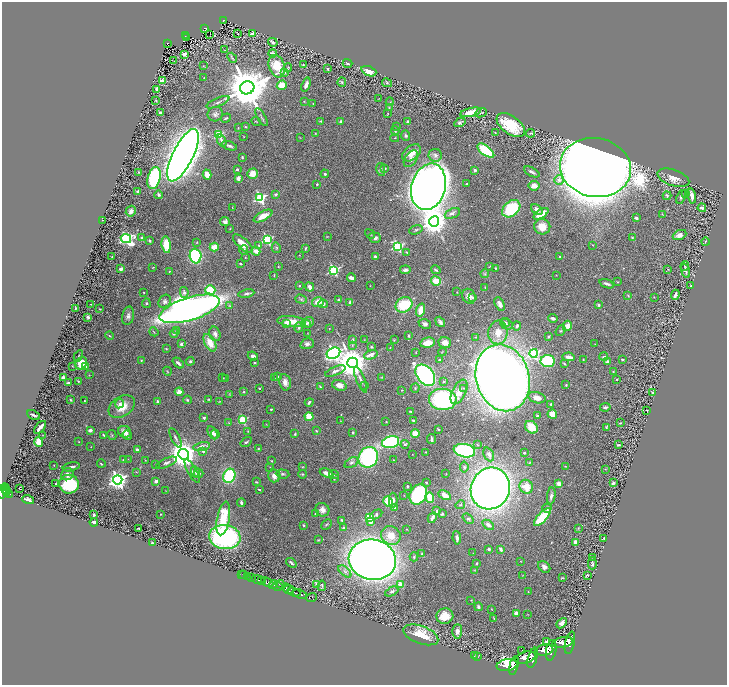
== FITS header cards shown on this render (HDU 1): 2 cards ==
NAXIS1  =                 1449
NAXIS2  =                 1365

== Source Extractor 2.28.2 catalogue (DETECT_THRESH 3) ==
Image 1449 x 1365 px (HDU 1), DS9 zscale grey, zoomed out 1/2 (1 PNG px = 2 x 2 image px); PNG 729 x 687 px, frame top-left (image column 1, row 1365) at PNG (2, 2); each listed source drawn as its Kron ellipse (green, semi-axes under 4 px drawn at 4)
Background 1.27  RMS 0.022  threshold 0.0675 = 3 sigma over >= 5 px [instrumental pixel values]
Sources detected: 534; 29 cannot appear on this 1/2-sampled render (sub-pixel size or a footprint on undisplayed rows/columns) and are neither listed nor drawn; of the other 505, the 500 brightest by FLUX_AUTO listed and drawn (5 fainter detections omitted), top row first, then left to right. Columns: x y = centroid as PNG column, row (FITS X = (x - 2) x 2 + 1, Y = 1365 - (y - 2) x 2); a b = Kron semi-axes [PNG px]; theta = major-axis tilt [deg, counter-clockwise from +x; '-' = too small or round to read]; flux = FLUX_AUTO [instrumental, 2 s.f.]
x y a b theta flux
224 21 3 2 - 210
205 28 4 3 - 290
210 34 2 1 - 3.3
238 34 2 1 - 1.2
253 34 3 2 - 92
186 36 3 1 - 210
187 37 3 1 - 54
273 42 5 2 - 8.8
167 43 3 2 - 230
225 50 3 2 - 2
273 53 4 2 - 9.2
184 54 3 2 - 100
232 58 5 3 - 6.9
174 61 2 1 - 29
347 63 5 3 - 7.2
303 65 2 2 - 3.6
203 66 3 2 - 2
277 66 11 7 -70 82
288 68 4 3 - 4.6
328 69 3 2 - 6.9
369 71 8 4 -21 52
284 72 3 3 - 9.5
204 78 2 2 - 2.4
162 81 4 3 - 49
342 82 4 3 - 5.1
387 83 5 3 - 5.3
282 85 5 4 - 46
306 85 7 3 73 21
247 88 7 6 - 24000
157 89 3 3 - 12
379 99 3 2 - 1.9
156 100 2 2 - 3.3
304 101 3 2 - 2.1
218 102 12 2 23 8.9
390 102 4 4 - 4.3
313 103 2 2 - 2.8
389 108 3 2 - 1.8
471 112 11 3 12 64
160 113 3 2 - 13
388 113 3 2 - 3
481 113 6 2 24 3.3
215 114 8 7 - 14
261 117 10 3 -58 7.9
226 118 5 2 - 6.7
321 121 4 3 - 4.8
341 121 3 3 - 14
408 121 4 2 - 6.8
256 122 5 1 - 2.1
460 122 6 3 29 9.2
511 125 16 9 -37 200
397 126 3 2 - 1.8
245 127 2 2 - 3
238 128 2 2 - 2.3
395 131 5 3 - 5.3
315 133 3 2 - 2.2
495 133 3 2 - 3.6
531 133 4 2 - 3.6
219 135 3 3 - 270
406 136 5 4 - 8.6
244 137 2 1 - 1.2
300 138 3 2 - 1.4
395 138 4 2 - 3.2
222 141 7 3 -65 13
229 146 8 3 -17 11
486 151 10 5 -37 390
412 153 10 7 38 51
183 155 29 10 64 8800
435 155 7 6 - 17
242 157 4 3 - 4.1
411 159 9 6 55 19
595 167 36 29 -11 14000
385 168 3 3 - 3.3
237 169 2 2 - 24
381 169 7 4 -79 9.7
475 170 2 2 - 24
139 172 3 2 - 2.8
532 172 8 3 -28 11
207 174 5 4 - 41
252 174 5 5 - 56
325 174 4 4 - 7.1
154 178 11 6 75 380
238 178 4 3 - 26
673 178 17 8 -19 48
559 180 5 4 - 18
317 184 2 2 - 5.2
467 184 2 2 - 2.5
534 186 5 4 - 34
428 187 23 17 74 5800
138 192 3 2 - 7.7
685 193 3 1 - 1.5
275 194 4 4 - 7
159 195 4 3 - 7.4
667 196 4 3 - 5.7
692 196 7 3 -79 29
681 197 7 4 69 9.6
260 198 4 4 - 640
232 207 4 2 - 1.9
702 208 4 3 - 13
511 209 10 7 40 280
537 209 6 4 -38 22
131 211 5 5 - 18
452 213 8 4 23 22
541 214 8 4 33 65
662 214 4 2 - 2.7
263 216 10 4 28 55
636 218 3 2 - 15
103 220 3 1 - 1.8
434 221 5 5 - 6700
225 222 5 4 - 15
542 227 8 7 - 66
230 229 3 2 - 2.2
416 230 7 3 20 6.1
370 234 5 3 - 4.6
680 235 7 4 24 24
327 236 3 3 - 2.7
142 238 3 3 - 7
375 238 6 5 - 16
632 238 3 3 - 3.7
126 239 5 4 - 920
267 239 4 3 - 520
149 241 3 2 - 7.7
197 242 3 2 - 3.8
705 242 4 3 - 3.2
243 244 12 5 -41 54
166 245 8 4 -83 94
259 245 3 3 - 6.2
592 245 3 2 - 1.8
397 246 4 4 - 520
214 247 4 3 - 63
276 248 5 4 - 6.9
305 248 3 2 - 4.4
244 250 5 4 - 6
256 251 4 4 - 31
407 252 3 2 - 4
299 255 3 2 - 2
195 256 7 6 - 580
375 256 3 3 - 8.9
560 256 2 2 - 6.9
112 257 2 1 - 1.7
245 258 2 2 - 2.5
240 264 2 2 - 4.4
278 266 2 2 - 2.5
685 266 5 3 - 4.7
153 267 3 2 - 2.4
489 267 3 1 - 1.8
495 268 2 2 - 4.3
121 269 4 3 - 19
668 269 4 2 - 2.6
334 270 4 3 - 490
405 270 5 3 - 14
436 270 5 2 - 6.1
169 271 3 2 - 2.2
685 271 7 4 -72 9.4
485 274 4 4 - 5.7
274 275 4 2 - 3
556 275 2 1 - 2
351 278 4 3 - 23
436 281 5 4 - 65
618 282 2 2 - 1.8
607 284 7 3 -19 14
299 286 3 2 - 4.3
370 286 2 2 - 1.7
691 286 3 1 - 2.9
310 287 5 3 - 19
485 288 4 2 - 3.8
210 290 5 4 - 200
144 292 2 2 - 2.7
184 292 5 4 - 13
457 292 2 2 - 2.7
246 293 8 4 11 12
675 295 5 2 - 16
469 296 8 6 -64 30
628 296 4 3 - 4.1
472 297 4 3 - 8
654 297 3 2 - 2.7
301 299 6 4 -18 7.9
338 300 2 2 - 10
165 301 7 5 57 14
318 302 6 4 14 43
350 302 4 2 - 16
146 303 5 4 - 7.3
91 304 2 2 - 2.8
323 304 5 4 - 16
500 304 7 4 -63 24
404 305 9 7 33 200
599 305 4 3 - 6.4
230 306 3 3 - 3.4
75 308 4 2 - 3.8
100 309 3 2 - 3.3
190 309 31 11 17 5300
421 310 6 3 71 67
128 316 9 6 77 18
88 317 3 3 - 14
553 318 4 3 - 9.5
291 321 14 5 -6 76
309 322 5 5 - 16
440 322 5 3 - 14
506 322 4 3 - 4.7
286 323 3 2 - 79
306 323 5 4 - 11
425 324 6 4 -23 13
506 324 6 5 - 9.7
517 326 4 3 - 11
567 326 5 4 - 46
299 327 5 3 - 8.6
329 328 2 2 - 1.7
176 331 3 2 - 2.9
561 331 6 3 51 7
154 332 4 2 - 3.5
498 332 12 9 83 67
174 333 4 3 - 11
308 333 3 1 - 1.6
215 334 7 5 -73 19
109 336 4 3 - 4.7
409 336 3 2 - 5.3
549 336 3 3 - 5.4
475 337 3 3 - 3.2
353 339 4 3 - 4.9
364 340 3 2 - 1.8
394 340 4 3 - 3.6
210 343 9 5 -61 68
428 343 7 5 10 60
445 343 6 5 - 31
181 344 2 2 - 34
307 344 7 5 16 15
595 344 2 2 - 1.6
352 345 4 3 - 4.8
372 347 3 2 - 4.9
390 348 2 2 - 1.7
166 349 3 2 - 2.8
416 352 4 2 - 2.2
442 352 4 3 - 3.1
333 353 7 5 27 1300
534 353 4 4 - 590
371 355 7 4 21 30
78 356 6 2 60 4.1
253 356 5 3 - 22
604 356 4 2 - 5.8
569 357 6 3 -10 27
583 359 3 2 - 2.3
622 359 3 2 - 6.1
141 360 3 2 - 3.9
439 360 2 2 - 11
190 361 4 4 - 6.8
548 361 7 6 - 330
254 362 3 3 - 5.1
607 362 4 3 - 17
81 363 6 5 - 90
178 363 6 3 -41 12
352 363 5 5 - 11000
564 364 4 2 - 5
72 366 3 2 - 2.6
86 367 3 3 - 3.5
167 371 5 2 - 3.3
335 371 11 4 22 15
613 372 3 2 - 3.5
89 375 3 2 - 2.6
425 375 12 8 -51 1400
278 376 3 2 - 2.5
382 377 3 3 - 3.9
63 378 4 3 - 12
223 378 3 2 - 2.3
226 378 3 3 - 2.6
274 378 3 2 - 1.9
503 378 34 26 -74 8500
617 379 2 2 - 6
361 380 14 3 -68 17
78 381 4 3 - 4
285 382 8 5 -80 32
444 382 4 3 - 5.1
68 383 2 2 - 14
339 385 7 5 -19 29
365 385 3 3 - 3.1
566 385 2 2 - 3.6
320 387 4 2 - 5.1
260 388 2 2 - 5.5
415 388 5 3 - 5.5
464 388 3 2 - 2.8
402 390 2 2 - 2.3
179 392 4 4 - 31
244 392 2 2 - 4.7
459 392 13 6 63 65
653 392 4 3 - 9.6
229 394 4 2 - 2.9
537 398 9 5 -15 31
209 399 3 2 - 3.5
443 399 14 11 -1 580
71 400 4 2 - 4.6
187 400 4 3 - 6.4
84 401 3 2 - 3.1
219 401 3 2 - 2.4
157 402 4 3 - 7.7
309 402 4 2 - 7.5
120 404 5 3 - 12
551 404 3 2 - 6.8
122 407 14 10 33 76
605 407 5 3 - 11
271 409 2 2 - 4.7
647 410 2 2 - 3.4
411 411 2 2 - 4
552 414 5 4 - 57
33 415 7 3 -25 16
537 416 3 2 - 8.3
309 417 4 3 - 120
204 418 4 3 - 7.5
243 420 3 3 - 320
414 420 3 2 - 6.3
340 421 3 2 - 1.5
386 422 2 2 - 1.9
229 423 3 2 - 2.3
620 423 3 2 - 4.1
266 424 3 2 - 1.3
40 427 8 3 47 36
531 427 7 5 -43 70
606 428 3 2 - 4.4
438 429 3 2 - 3.8
90 430 3 2 - 33
248 431 4 3 - 3.5
316 431 3 2 - 6.1
125 432 6 5 - 31
353 432 3 2 - 6.9
212 433 7 4 -61 20
415 433 4 4 - 69
215 434 5 3 - 11
295 434 4 3 - 4.9
43 435 3 2 - 2.8
104 435 4 2 - 5
112 435 5 2 - 3.6
127 435 5 4 - 11
176 438 11 3 -63 9.9
431 439 5 2 - 10
39 442 5 3 - 120
79 442 2 2 - 2.1
246 442 6 2 35 6.7
391 442 9 5 14 660
405 444 4 3 - 7.7
477 445 4 2 - 2.8
618 445 3 2 - 4.4
202 446 8 4 12 22
91 447 2 1 - 1.3
258 449 3 3 - 4.8
137 450 4 3 - 16
203 451 4 3 - 8.8
464 451 11 6 -10 460
426 452 2 2 - 2.5
524 453 2 2 - 4.8
184 454 5 5 - 7800
412 454 2 1 - 1.5
489 454 7 5 -66 20
368 457 11 9 60 730
128 459 3 2 - 1.8
123 460 3 2 - 2.7
145 460 2 2 - 1.9
393 460 3 2 - 3
271 461 3 2 - 3.1
166 463 11 4 23 15
351 463 7 4 28 13
529 463 4 2 - 3.6
101 464 4 2 - 4.3
155 464 3 2 - 2.4
54 465 2 1 - 1.6
565 466 4 2 - 3
71 467 9 2 12 19
270 467 3 2 - 1.5
302 467 3 2 - 2.5
464 467 5 4 - 7.6
605 469 3 2 - 2.1
192 471 13 4 -61 17
136 472 2 2 - 3.8
195 472 6 3 -67 8.6
198 473 5 3 - 9.9
327 473 7 3 -22 33
67 474 6 5 - 23
283 474 7 4 -5 8.6
302 474 4 3 - 5.1
334 474 5 2 - 5.3
446 474 2 2 - 1.8
229 476 7 6 - 330
274 476 6 6 - 26
334 479 2 1 - 2.1
118 480 4 4 - 2500
156 481 2 2 - 52
256 482 2 2 - 4.2
426 483 3 2 - 5.1
613 483 3 3 - 9.1
56 484 2 1 - 2.5
69 484 10 9 - 280
559 484 3 3 - 31
407 486 2 2 - 8.2
5 487 4 2 - 600
526 487 7 6 - 66
490 488 21 19 64 4100
5 489 4 2 - 700
20 489 2 2 - 7.5
259 490 3 2 - 3.5
3 491 8 3 75 850
7 491 2 2 - 130
166 491 3 1 - 1.3
7 493 2 2 - 310
10 494 4 2 - 350
418 494 11 8 62 540
404 495 2 2 - 1.5
445 495 7 4 -28 54
551 496 8 3 82 14
430 497 5 4 - 100
28 500 6 3 -17 14
393 500 7 4 -89 21
388 502 5 4 - 120
241 503 4 2 - 11
460 505 5 3 - 6.2
394 507 2 2 - 23
547 508 4 3 - 12
322 510 7 6 - 28
437 511 3 3 - 9.1
315 513 3 2 - 5
161 514 2 1 - 2.2
376 514 6 4 30 9.8
442 514 4 3 - 6.1
94 515 3 2 - 9.3
369 517 3 3 - 270
542 517 11 4 49 210
223 518 17 6 79 180
432 518 6 3 61 21
468 519 6 4 -39 11
341 520 3 3 - 9.7
94 522 4 3 - 18
370 522 4 4 - 26
327 524 6 3 43 4.7
304 525 3 3 - 4.6
488 525 6 4 -33 21
343 527 3 3 - 7.1
578 528 3 2 - 2.1
139 529 3 2 - 3.4
406 529 3 2 - 2.5
391 535 10 9 - 67
225 537 16 12 -8 950
457 538 6 3 -84 16
603 538 2 2 - 5.1
318 540 2 2 - 3.5
152 543 3 2 - 5.1
575 543 4 3 - 26
489 549 3 2 - 6.7
501 549 4 2 - 13
473 553 2 2 - 1.6
422 554 4 3 - 4.8
414 557 4 3 - 6.8
593 558 3 2 - 2
372 560 24 20 -10 7100
521 561 2 1 - 1.3
291 563 6 2 -41 8
477 563 2 2 - 4.8
592 563 6 4 90 9.5
544 567 7 5 -38 18
475 570 4 3 - 3.8
345 571 8 4 -40 14
242 574 2 1 - 41
244 575 2 1 - 89
522 575 3 2 - 1.9
587 575 3 2 - 4.5
248 576 3 2 - 300
252 577 3 2 - 460
562 578 3 2 - 3.2
258 579 6 2 -16 1800
261 581 4 2 - 900
267 582 6 3 -27 3600
274 584 4 3 - 1300
280 584 4 2 - 310
317 584 4 3 - 19
401 584 3 2 - 77
277 586 5 3 - 770
322 586 5 2 - 4.9
286 588 4 2 - 780
289 589 5 2 - 790
392 591 7 4 27 11
294 592 7 2 -20 1900
528 592 3 2 - 2.7
300 594 7 3 -21 2500
311 597 5 2 - 210
471 600 3 3 - 2.8
478 607 4 3 - 9.8
491 609 2 2 - 1.8
516 613 4 4 - 19
528 614 2 2 - 1.5
445 616 8 8 - 65
494 618 3 2 - 2.3
562 623 6 4 44 22
457 631 7 5 89 21
421 635 18 9 -20 96
547 641 3 2 - 12
563 642 10 5 11 8900
570 643 11 4 77 7900
522 650 2 1 - 1.5
544 650 9 5 7 9100
551 650 10 5 81 8000
474 655 3 2 - 2.6
478 657 3 2 - 1.7
526 657 10 5 16 9400
533 658 10 4 73 7600
507 665 10 6 9 9700
514 665 10 4 76 6800
At the frame edge (FLAGS 8, measured only in part): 1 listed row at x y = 3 491
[5 fainter detections neither listed nor drawn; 29 sub-pixel or undisplayed-footprint detections neither listed nor drawn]